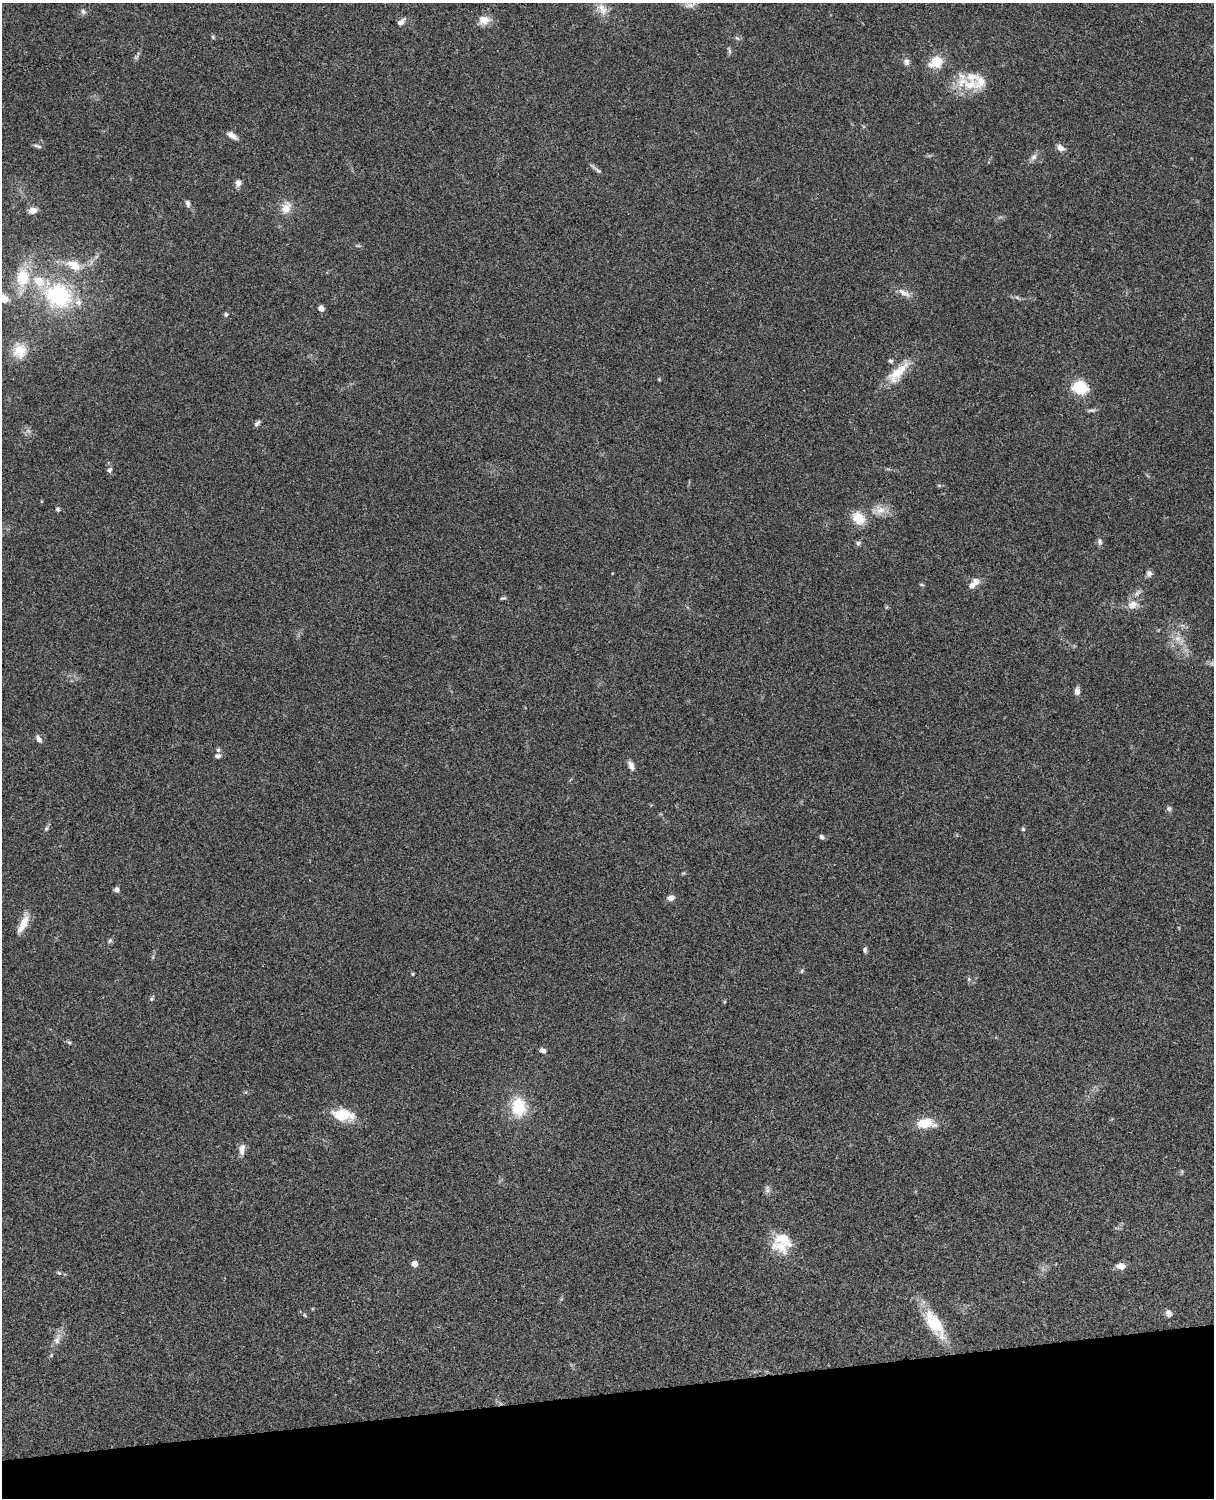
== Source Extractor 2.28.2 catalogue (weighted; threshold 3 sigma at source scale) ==
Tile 10 of 4 x 3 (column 2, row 3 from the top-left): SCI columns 1334-2545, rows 277-1772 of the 5088 x 4926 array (HDU 1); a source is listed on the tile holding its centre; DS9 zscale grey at full resolution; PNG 1216 x 1500 px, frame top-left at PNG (2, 3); no overlay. Shown black and unused: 7% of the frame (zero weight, under 3 of 4 exposures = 6% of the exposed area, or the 3 px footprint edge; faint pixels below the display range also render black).
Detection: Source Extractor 2.28.2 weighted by HDU 2 'WHT'; one run over the whole footprint, this tile lists its part. Background 0.0871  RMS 0.0061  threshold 0.0272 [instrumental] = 3 sigma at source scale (4.5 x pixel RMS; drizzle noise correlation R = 1.50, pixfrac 1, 0.05/0.05 arcsec/px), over >= 5 px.
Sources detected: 88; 1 inside a brighter object's white glare — not listed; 7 inside a brighter listed object's ellipse — not listed separately; the other 80 listed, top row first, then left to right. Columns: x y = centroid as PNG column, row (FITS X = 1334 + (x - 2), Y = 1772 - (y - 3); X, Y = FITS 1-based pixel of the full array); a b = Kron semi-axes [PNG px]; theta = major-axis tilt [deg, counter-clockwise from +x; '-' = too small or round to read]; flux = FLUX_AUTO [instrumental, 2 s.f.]
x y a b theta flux
602 9 19 10 -61 6.3
83 11 8 7 - 1.8
484 20 15 12 -2 6
401 22 10 6 43 2.8
213 37 6 4 -46 0.77
737 38 7 4 -44 1
729 51 8 4 -81 1.2
906 62 9 8 - 2.4
936 62 18 15 24 11
970 84 30 18 2 17
232 135 15 6 -34 3.2
39 146 8 5 -24 1.2
1060 148 9 7 -29 3.5
1033 157 10 7 50 2.5
598 170 12 5 -40 1.7
238 183 9 8 - 2.5
188 204 9 5 -74 1.8
286 208 15 12 64 7.1
32 210 9 6 14 4.7
74 265 21 12 -26 10
23 277 25 18 85 21
904 293 20 8 -28 4.7
58 296 34 29 -24 57
4 298 12 8 -41 5.9
321 308 5 4 - 4.6
226 314 5 5 - 1.2
19 351 16 14 82 13
890 361 6 5 - 1.2
898 373 37 13 48 15
659 379 5 4 - 0.58
1077 387 6 5 - 44
1091 410 11 4 2 1.5
257 423 9 4 51 1.7
109 470 6 6 - 1.6
58 509 5 4 - 1.5
880 510 15 12 -37 6.2
858 518 14 11 -42 12
1100 541 10 6 -83 1.9
858 543 7 6 - 1.4
1149 573 8 7 - 1.9
922 585 6 3 -19 0.67
972 586 6 6 - 3.5
1137 593 11 5 45 2
503 598 7 4 11 0.93
1133 605 17 12 16 6
1178 638 10 8 40 4.1
1077 691 9 6 -88 2.9
38 739 10 5 -56 2.2
218 750 6 5 - 1.1
218 756 7 6 - 1.9
631 765 12 6 -67 3
1169 809 7 7 - 1.4
46 828 6 5 - 1.1
1023 829 5 5 - 0.85
822 837 6 4 -45 1.6
116 890 5 5 - 2.1
671 898 9 7 13 2.5
23 924 27 8 64 8.1
110 941 7 5 46 1.1
865 950 7 5 -88 1.3
802 971 6 4 50 0.81
413 974 4 3 - 0.79
969 979 5 5 - 0.96
152 999 7 5 56 1
724 1002 5 3 - 0.59
69 1043 6 5 - 0.92
543 1050 8 6 -22 1.9
518 1107 21 15 -83 22
342 1114 26 16 -8 15
925 1123 21 10 1 14
242 1149 14 7 85 3.9
767 1189 11 6 -88 1.9
783 1239 26 18 -11 14
414 1264 5 5 - 4.8
1120 1266 11 8 -5 3.9
59 1273 6 5 - 0.98
1169 1313 9 7 -75 2.4
304 1315 5 3 - 0.58
935 1324 41 16 -58 23
57 1340 19 7 73 4.8
Isophote crosses this tile's border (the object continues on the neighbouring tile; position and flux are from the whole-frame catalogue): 1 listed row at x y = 4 298